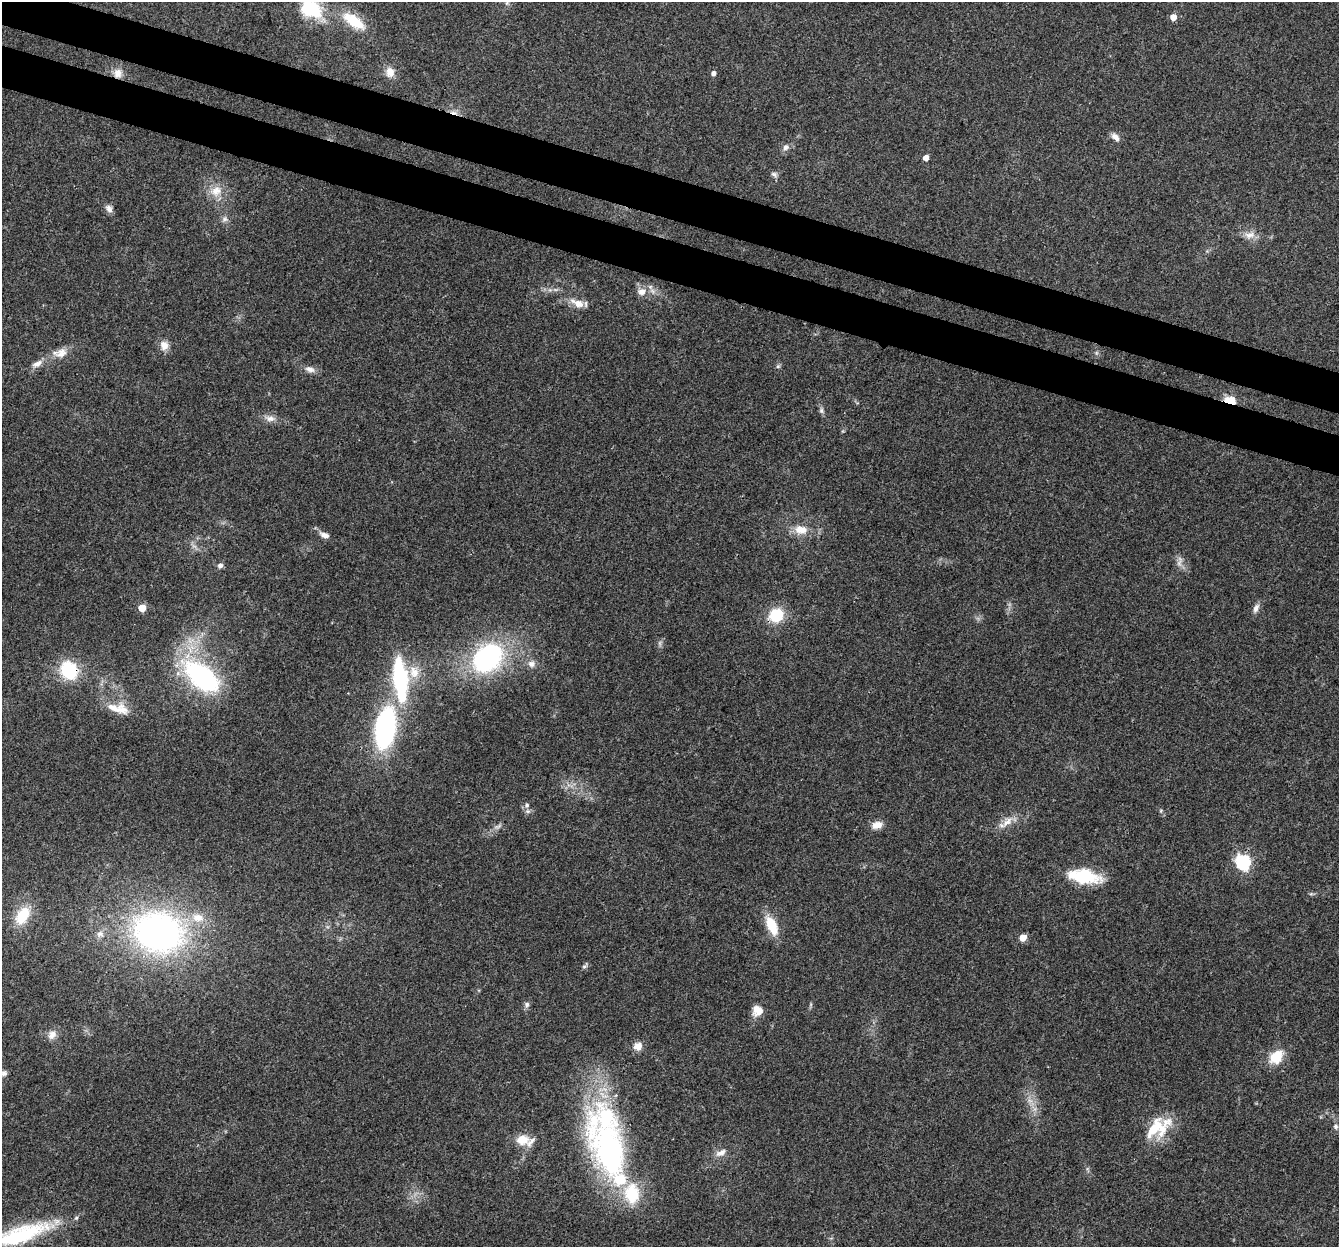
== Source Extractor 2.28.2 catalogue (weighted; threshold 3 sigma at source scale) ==
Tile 11 of 4 x 4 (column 3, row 3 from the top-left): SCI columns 2703-4039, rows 1580-2824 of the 5395 x 5585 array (HDU 1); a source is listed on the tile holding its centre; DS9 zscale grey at full resolution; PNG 1341 x 1249 px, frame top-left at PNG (2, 2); no overlay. Shown black and unused: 7% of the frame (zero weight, under 3 of 4 exposures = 5% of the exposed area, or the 3 px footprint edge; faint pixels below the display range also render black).
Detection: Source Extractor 2.28.2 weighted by HDU 2 'WHT'; one run over the whole footprint, this tile lists its part. Background 0.0648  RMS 0.0041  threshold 0.0185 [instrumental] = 3 sigma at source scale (4.5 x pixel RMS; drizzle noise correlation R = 1.50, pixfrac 1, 0.0396/0.0396 arcsec/px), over >= 5 px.
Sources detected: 80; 3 too faint to see at this stretch — not listed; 9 inside a brighter listed object's ellipse — not listed separately; the other 68 listed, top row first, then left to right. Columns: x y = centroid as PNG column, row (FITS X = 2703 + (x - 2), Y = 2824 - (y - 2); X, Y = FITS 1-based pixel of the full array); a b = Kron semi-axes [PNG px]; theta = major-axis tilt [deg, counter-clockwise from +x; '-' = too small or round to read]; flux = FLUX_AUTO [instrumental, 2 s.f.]
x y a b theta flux
507 3 7 5 46 0.94
312 10 29 17 -52 20
1173 17 5 5 - 4.9
354 21 32 13 -34 13
390 72 14 11 -85 3.6
118 73 13 11 82 3.9
713 73 5 5 - 1.7
454 112 12 4 -10 1.9
1115 137 13 7 -45 2.3
786 147 9 7 43 1.7
926 158 5 4 - 3.5
774 174 10 6 -29 1.2
216 191 17 15 35 6.4
109 209 11 7 -65 1.9
225 219 9 7 51 1.5
1250 235 17 9 15 3.5
642 292 11 9 15 3.4
578 303 21 10 -24 4.7
164 345 12 10 -81 3.4
61 353 17 12 27 4.7
37 364 15 8 22 2.9
778 366 6 5 - 0.7
310 369 15 8 -14 2.5
1230 401 7 4 -11 37
821 410 9 6 -87 1.1
270 418 14 8 -9 2.8
801 530 19 12 -7 6.1
324 535 12 6 -23 2.4
1180 562 17 7 80 2.4
220 565 6 6 - 1.6
142 608 5 5 - 10
1256 608 12 7 67 2.1
776 615 13 11 37 16
487 658 37 29 42 61
531 664 11 10 - 2.5
69 670 19 17 -50 21
414 672 19 14 -78 7.3
202 677 41 22 -41 70
400 679 36 12 -84 54
114 708 29 11 -22 6.6
385 728 39 18 81 74
527 805 8 7 - 1.5
1161 811 6 4 -73 0.58
1007 822 18 10 42 4.6
877 825 13 9 14 3.8
498 826 13 6 23 1.6
1243 862 7 6 - 84
1084 876 37 15 -8 19
22 916 22 13 55 12
198 918 18 13 -3 7.5
772 925 24 10 -65 11
158 932 44 35 -14 160
100 934 10 9 - 2.2
1023 938 5 5 - 7.4
584 966 6 4 1 0.72
527 1004 7 7 - 1.2
757 1010 13 12 - 4.6
52 1035 13 10 52 3
638 1046 11 10 - 3.3
1276 1057 21 15 46 9.2
4 1073 9 8 - 1.8
1030 1101 8 5 -1 1.5
1157 1126 37 18 32 13
1335 1126 6 6 - 0.93
522 1140 17 13 2 6.7
609 1152 91 39 -68 120
721 1153 15 8 24 2.9
21 1235 70 18 18 43
Overlapping masked pixels (flux is a lower limit): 6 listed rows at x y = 118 73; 454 112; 1230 401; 776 615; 69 670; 609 1152
Isophote crosses this tile's border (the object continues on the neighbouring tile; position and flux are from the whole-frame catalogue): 2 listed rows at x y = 312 10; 21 1235